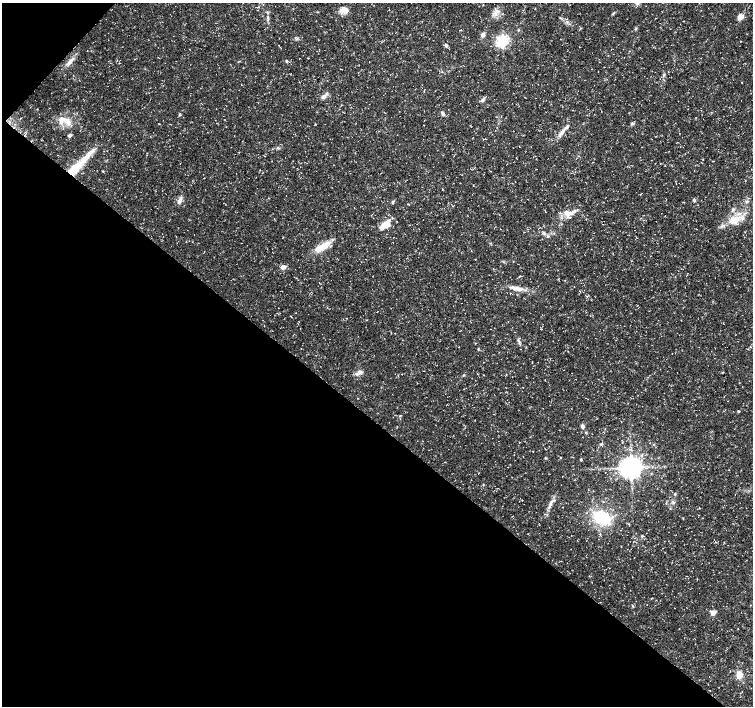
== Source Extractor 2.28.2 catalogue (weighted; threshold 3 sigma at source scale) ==
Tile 9 of 4 x 4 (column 1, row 3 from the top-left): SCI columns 7-1508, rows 1641-3047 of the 6016 x 6028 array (HDU 1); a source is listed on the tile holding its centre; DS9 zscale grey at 2 x 2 block average (1 PNG px = mean of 2 x 2 image px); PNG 755 x 708 px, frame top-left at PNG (2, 3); no overlay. Shown black and unused: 42% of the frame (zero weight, under 3 of 5 exposures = <1% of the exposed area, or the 3 px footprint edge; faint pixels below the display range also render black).
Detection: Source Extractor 2.28.2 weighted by HDU 2 'WHT'; one run over the whole footprint, this tile lists its part. Background 0.0309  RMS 0.0024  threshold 0.0109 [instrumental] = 3 sigma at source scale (4.5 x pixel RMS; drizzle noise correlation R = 1.50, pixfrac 1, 0.0396/0.0396 arcsec/px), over >= 5 px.
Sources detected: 63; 5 inside a brighter listed object's ellipse — not listed separately; the other 58 listed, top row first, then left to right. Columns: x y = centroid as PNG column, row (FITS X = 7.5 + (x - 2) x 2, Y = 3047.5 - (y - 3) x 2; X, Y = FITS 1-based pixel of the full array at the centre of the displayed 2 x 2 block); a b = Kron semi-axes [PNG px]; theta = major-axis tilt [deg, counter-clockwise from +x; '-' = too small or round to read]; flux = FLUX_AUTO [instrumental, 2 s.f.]
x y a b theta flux
344 10 11 7 14 4.3
496 14 4 2 - 0.88
268 17 4 3 - 0.71
740 17 6 5 - 3.7
422 21 2 2 - 0.19
636 28 3 3 - 0.55
461 30 2 2 - 0.23
518 30 3 3 - 0.44
483 35 5 4 - 2.2
503 41 4 4 - 120
446 45 3 3 - 1.1
286 61 4 3 - 0.65
70 62 12 4 51 3.1
742 82 2 2 - 0.21
323 97 7 5 34 2.1
482 100 6 5 - 1.3
443 114 6 3 -60 1.3
180 115 4 3 - 0.71
67 122 12 7 -36 5.1
632 123 5 3 - 0.86
561 133 10 4 49 2.6
70 135 5 3 - 1.4
75 168 31 10 43 19
666 199 2 2 - 0.21
180 200 10 5 57 2.5
694 200 4 3 - 0.77
393 202 5 3 - 0.7
568 213 11 9 -2 5.2
734 220 17 10 41 9.9
385 224 14 7 37 7.8
544 233 5 3 - 0.93
548 236 3 3 - 0.59
322 247 18 6 29 10
283 267 5 4 - 3.1
517 288 20 4 -10 4.5
587 296 3 2 - 0.37
520 342 4 2 - 0.5
478 349 4 2 - 0.38
360 372 6 6 - 2
484 375 2 2 - 0.2
738 411 2 2 - 0.74
400 416 2 2 - 0.35
582 427 4 3 - 1.7
586 433 3 3 - 0.52
600 444 3 2 - 0.48
545 458 3 3 - 0.49
581 460 3 3 - 0.5
445 462 2 2 - 0.2
631 467 5 5 - 600
675 494 3 2 - 0.51
551 502 6 2 55 1.3
673 502 5 2 - 0.75
502 506 2 2 - 0.16
602 517 10 7 -30 42
642 536 4 2 - 0.54
633 606 4 2 - 0.34
713 613 3 3 - 8.7
739 675 8 7 - 4.9
Overlapping masked pixels (flux is a lower limit): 1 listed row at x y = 75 168
Diffuse or blended objects may show on this block-average render without a row.